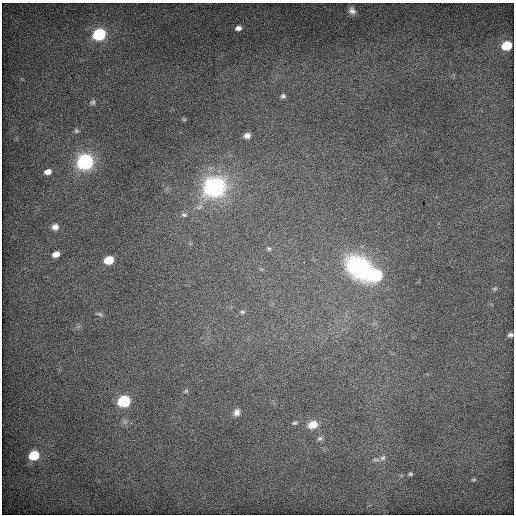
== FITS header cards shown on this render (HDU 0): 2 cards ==
NAXIS1  =                  512 / Axis length
NAXIS2  =                  512 / Axis length

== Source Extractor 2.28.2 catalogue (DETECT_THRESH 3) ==
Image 512 x 512 px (HDU 0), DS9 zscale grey, 1 PNG px = 1 image px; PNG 516 x 516 px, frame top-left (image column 1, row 512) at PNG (2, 3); no overlay
Background 657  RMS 4.1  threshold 12.3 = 3 sigma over >= 5 px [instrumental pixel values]
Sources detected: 34; all 34 listed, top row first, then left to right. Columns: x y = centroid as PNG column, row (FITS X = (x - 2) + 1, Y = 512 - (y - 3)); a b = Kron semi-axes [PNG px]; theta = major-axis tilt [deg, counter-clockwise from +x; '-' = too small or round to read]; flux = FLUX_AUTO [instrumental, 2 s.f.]
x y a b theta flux
352 11 6 5 - 970
238 28 7 5 12 1200
99 34 7 6 - 52000
507 46 7 6 - 16000
283 96 6 5 - 560
93 102 8 6 57 630
184 119 6 3 -19 290
76 131 6 5 - 460
247 135 7 6 - 1200
85 162 8 6 18 140000
48 172 7 5 13 1800
214 186 9 8 - 270000
436 197 3 2 - 170
184 215 8 6 -1 730
55 227 9 8 - 1500
269 249 7 5 -16 430
56 254 7 5 18 2400
109 260 7 5 15 12000
359 267 34 24 -40 32000
377 275 8 7 - 25000
495 289 8 4 19 500
242 312 7 5 -2 480
99 314 9 5 -10 630
510 335 7 5 2 690
186 391 6 5 - 440
124 401 7 6 - 47000
237 412 9 8 - 1400
294 423 6 4 15 410
313 425 10 8 12 3000
320 438 8 5 14 560
34 455 7 6 - 19000
383 458 8 7 - 870
410 474 6 4 13 440
473 479 7 3 8 340
At the frame edge (FLAGS 8, measured only in part): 1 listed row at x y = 510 335